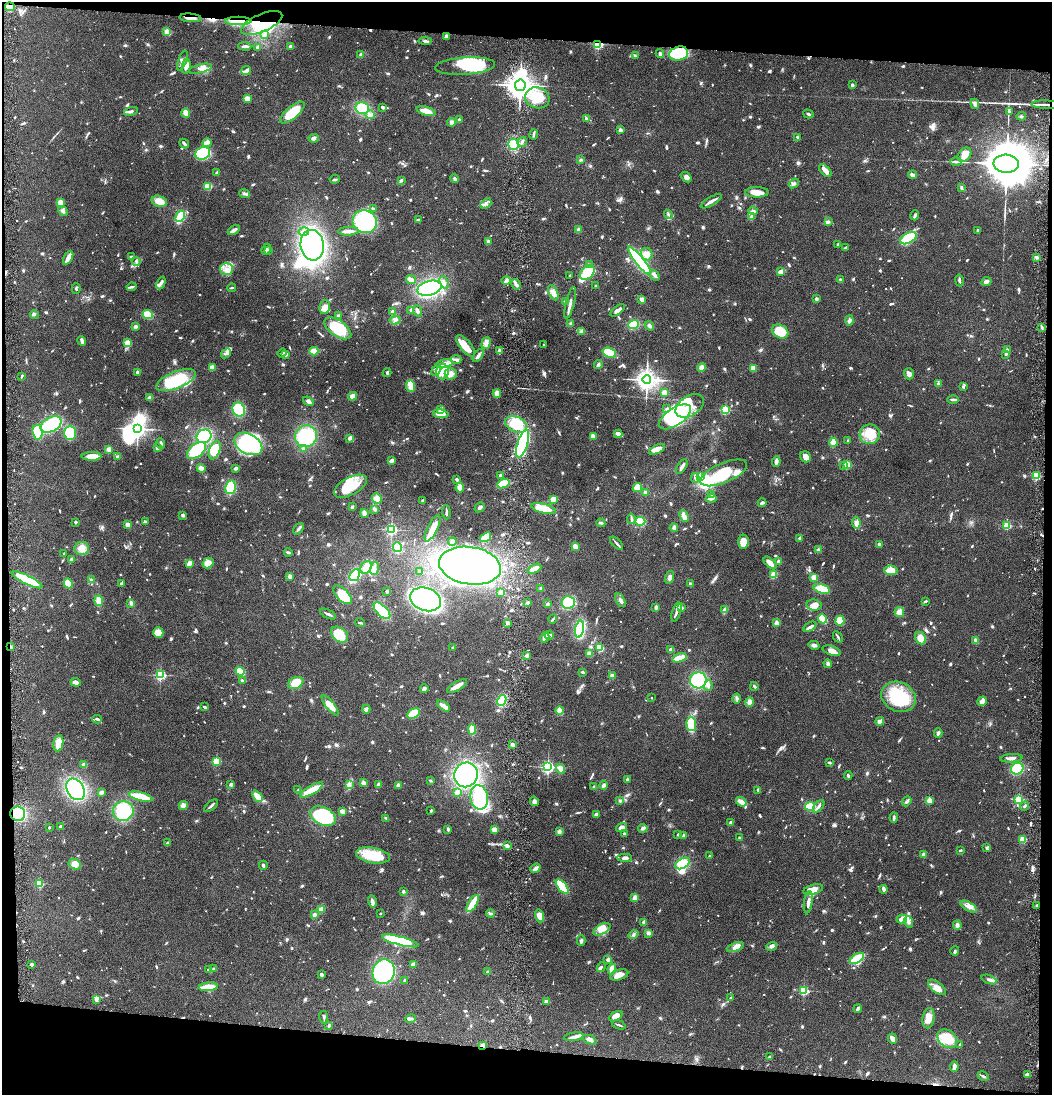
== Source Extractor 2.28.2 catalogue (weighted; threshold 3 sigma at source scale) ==
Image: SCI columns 147-4346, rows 1-4370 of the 4445 x 4372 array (HDU 1 of 3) = the unmasked area's bounding box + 8 px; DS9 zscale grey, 4 x 4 block average (1 PNG px = mean of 4 x 4 image px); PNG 1054 x 1097 px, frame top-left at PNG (2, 2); each listed source drawn as its Kron ellipse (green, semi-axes under 4 px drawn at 4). Shown black and unused: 9% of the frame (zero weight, under 4 of 8 exposures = <1% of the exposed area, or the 3 px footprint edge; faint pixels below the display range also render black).
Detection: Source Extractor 2.28.2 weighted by HDU 2 'WHT'. Background 0.0791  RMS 0.0044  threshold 0.0179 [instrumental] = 3 sigma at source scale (4.09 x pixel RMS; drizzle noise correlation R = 1.36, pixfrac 0.8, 0.05/0.05 arcsec/px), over >= 5 px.
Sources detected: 1429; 3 too faint to see at this stretch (4 x 4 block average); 25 inside a brighter object's white glare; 6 cosmic-ray / hot-pixel residue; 1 long thin detection or spike segment (spike, bleed or trail) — neither listed nor drawn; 21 coinciding with a brighter row at this scale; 99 inside a brighter listed object's ellipse — not listed separately; of the other 1274, all 500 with FLUX_AUTO >= 3.66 (the completeness limit of this list) listed and drawn (774 fainter detections not listed), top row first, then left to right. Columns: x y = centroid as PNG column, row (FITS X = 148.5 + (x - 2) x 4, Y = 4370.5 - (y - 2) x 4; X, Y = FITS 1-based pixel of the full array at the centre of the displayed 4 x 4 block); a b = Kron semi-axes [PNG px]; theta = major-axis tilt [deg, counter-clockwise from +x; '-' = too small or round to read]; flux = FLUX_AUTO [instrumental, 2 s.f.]
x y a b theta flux
10 7 5 4 - 41
190 18 11 3 -4 21
238 21 13 3 0 32
262 23 22 9 24 82
167 31 3 3 - 12
265 34 4 2 - 4
446 36 3 2 - 14
425 41 6 2 -4 5.5
598 44 2 2 - 340
245 46 6 2 -1 7.4
291 46 3 3 - 6.8
258 47 3 2 - 8
361 54 3 2 - 4.9
660 54 4 3 - 4.5
679 54 9 7 16 80
635 56 3 2 - 4.5
182 61 10 2 68 7.2
186 66 7 4 80 13
465 66 30 8 4 120
200 69 12 3 14 13
246 71 5 4 - 6.7
520 85 6 5 - 2700
852 85 2 2 - 18
537 98 12 10 -17 66
247 99 4 3 - 22
975 104 5 3 - 11
1046 105 14 2 -2 12
383 107 4 2 - 6.2
362 108 7 5 -14 72
131 111 7 3 16 6.6
426 111 10 3 -16 29
1009 112 3 3 - 4.1
186 113 5 3 - 20
292 113 15 6 40 89
808 114 5 2 - 4.3
370 115 5 3 - 9.1
1021 116 4 3 - 3.9
587 119 2 2 - 6.9
459 120 3 2 - 5.4
452 122 4 4 - 9.4
620 130 2 2 - 34
534 134 5 2 - 4.8
797 137 4 2 - 4.6
314 138 5 3 - 11
522 142 5 2 - 5.5
207 143 4 3 - 7.3
184 144 5 2 - 5.9
514 144 5 5 - 49
203 153 7 6 - 120
964 155 8 6 49 21
581 160 3 3 - 4.3
956 162 6 2 -2 7.6
1006 164 12 9 -5 15000
825 171 8 4 -49 14
217 173 4 2 - 9.4
913 175 4 2 - 11
686 177 6 4 -40 7.2
335 179 5 2 - 4.8
454 179 4 3 - 4.6
401 180 4 3 - 3.9
794 183 5 3 - 5.1
208 186 4 3 - 34
961 187 3 2 - 4.3
757 192 12 5 1 21
245 193 5 3 - 5.7
159 201 8 5 -16 23
711 201 12 2 30 11
60 203 4 3 - 22
486 204 6 2 42 4.3
373 208 3 2 - 4.9
63 211 5 3 - 6.8
753 211 5 3 - 5.5
668 215 5 2 - 3.9
915 215 5 3 - 5.2
180 216 6 3 61 100
752 217 3 3 - 8.6
418 220 4 3 - 4.5
365 222 12 11 - 250
828 222 4 3 - 4.6
234 230 7 3 35 12
578 230 2 2 - 45
978 230 2 2 - 9.4
348 231 10 3 3 16
304 232 5 4 - 9.5
908 238 9 5 28 120
488 242 4 3 - 6.8
312 245 15 11 -81 570
838 245 2 2 - 4.6
845 248 4 2 - 5
266 249 6 2 66 5.1
268 250 3 2 - 4
647 254 6 5 - 21
131 257 3 2 - 4.2
1037 257 4 3 - 4.9
68 258 7 2 63 27
639 261 18 4 -51 280
136 262 4 2 - 3.7
589 265 3 3 - 4
226 269 6 6 - 16
781 271 4 2 - 17
587 272 8 6 43 100
570 275 3 2 - 3.7
655 275 6 3 -45 8.8
411 280 5 2 - 19
841 280 3 2 - 3.7
959 280 6 2 -78 5.9
506 281 5 2 - 6.4
986 281 5 3 - 7.8
444 282 6 3 -69 7.7
161 283 7 3 66 7.5
516 284 5 3 - 7.5
595 285 2 2 - 4.3
131 287 5 2 - 5.3
76 288 5 2 - 3.8
232 288 4 2 - 3.7
429 288 12 7 16 350
553 293 8 4 -64 14
642 299 4 3 - 11
816 299 2 2 - 22
566 301 3 3 - 3.8
570 303 16 2 76 10
325 307 7 5 76 20
411 310 3 2 - 4.2
618 310 8 3 36 10
417 311 6 2 -68 6.1
393 312 2 2 - 8.3
34 314 4 2 - 3.8
148 315 5 4 - 47
338 316 4 3 - 3.9
395 320 5 3 - 6.7
849 320 5 3 - 7.2
571 324 2 2 - 7.8
633 324 5 3 - 61
136 326 3 3 - 4.8
649 326 5 3 - 6
1042 327 4 2 - 4.3
338 328 15 8 -35 94
780 331 9 6 -28 72
581 332 3 2 - 3.7
82 341 5 2 - 13
128 343 3 2 - 32
486 343 6 4 73 10
543 344 2 2 - 4.1
466 346 13 5 -49 44
1007 350 2 2 - 17
314 351 4 4 - 27
499 351 4 2 - 9.4
226 353 5 3 - 6.4
282 353 5 2 - 5.2
609 353 7 4 -19 57
1006 354 2 2 - 11
285 355 4 3 - 4.9
478 355 7 3 56 7.8
456 359 5 2 - 4.2
444 364 8 3 12 15
598 365 4 3 - 5.2
212 367 3 3 - 27
702 368 4 3 - 13
753 368 4 4 - 12
436 370 6 4 61 14
442 371 8 6 90 37
137 372 2 2 - 28
387 373 4 2 - 4.5
451 374 6 5 - 16
909 374 5 5 - 9.5
22 376 3 2 - 4
176 380 21 8 21 140
647 380 4 4 - 1500
938 383 3 3 - 4
411 386 6 3 -84 34
963 387 4 3 - 4.2
665 393 3 3 - 24
497 394 4 3 - 18
353 396 4 3 - 15
150 398 4 3 - 6.8
953 399 6 2 -1 6.3
308 401 6 3 -36 5.7
690 406 15 10 32 48
667 409 3 3 - 5.1
239 410 7 6 - 92
440 410 2 2 - 36
725 410 2 2 - 220
441 414 8 4 -8 25
675 417 18 8 34 300
516 424 11 7 -26 110
51 425 11 7 28 180
138 429 3 3 - 900
38 432 7 5 -82 81
70 433 7 5 89 72
618 434 4 3 - 14
870 434 10 10 - 47
204 436 7 6 - 140
306 436 11 10 - 150
593 436 4 3 - 20
349 438 3 3 - 8.4
848 441 3 2 - 5.1
833 442 5 3 - 20
161 444 5 3 - 5.4
248 444 15 10 -28 280
523 444 14 5 72 190
157 448 3 3 - 7.7
109 449 2 2 - 72
303 449 3 3 - 3.7
657 449 8 3 26 29
196 450 11 6 38 91
215 450 10 5 68 48
92 456 10 4 1 37
118 457 4 3 - 5
806 457 6 5 - 15
391 461 4 3 - 9.3
776 462 5 3 - 9.5
847 465 2 2 - 160
844 466 2 2 - 5.7
682 467 8 2 58 7.9
201 468 4 3 - 14
236 468 3 3 - 5.4
724 473 25 9 23 110
501 475 3 3 - 5.9
700 476 4 3 - 7.5
1036 476 2 2 - 200
695 478 5 2 - 3.9
457 479 3 2 - 5.5
503 484 6 4 21 51
350 486 18 8 28 60
230 487 7 5 77 68
637 487 5 4 - 24
460 488 5 3 - 24
645 493 3 3 - 8.1
712 494 3 2 - 5.1
377 498 5 4 - 15
711 498 5 2 - 11
553 499 3 3 - 36
423 501 2 2 - 19
762 503 4 3 - 6
352 507 3 2 - 4
480 507 5 3 - 5.9
375 509 4 3 - 4.1
543 509 12 5 -14 78
446 512 7 2 -89 6
364 513 4 2 - 11
183 515 3 3 - 5.4
684 516 6 3 -68 14
631 519 5 2 - 4.5
640 521 5 4 - 56
75 522 2 2 - 16
145 522 4 2 - 5.5
601 523 5 2 - 3.7
856 523 5 3 - 13
128 525 3 2 - 18
1007 525 2 2 - 160
432 528 15 5 63 38
674 528 4 2 - 12
298 529 6 2 50 8.5
392 530 2 2 - 470
486 537 6 3 37 52
800 538 2 2 - 21
452 542 4 3 - 11
743 542 7 5 85 32
617 543 8 2 -45 5.6
879 544 3 2 - 7.5
397 547 5 4 - 60
575 547 3 2 - 20
82 549 7 6 - 20
818 550 4 3 - 4.7
288 552 4 2 - 4
64 554 2 2 - 13
71 560 3 2 - 11
779 561 3 2 - 9.6
189 563 4 3 - 17
208 563 6 5 - 23
770 563 8 3 -44 22
470 566 31 18 -9 570
366 567 7 5 62 28
374 569 6 3 72 9
534 569 7 3 26 17
891 570 7 5 -5 28
420 572 3 2 - 5
773 574 3 3 - 22
355 575 6 4 56 100
289 576 2 2 - 39
670 577 7 3 74 8.3
814 577 3 3 - 22
27 580 17 4 -26 110
91 580 2 2 - 4.8
68 584 5 3 - 32
121 584 3 2 - 4
690 584 3 2 - 5
541 588 2 2 - 7.9
822 589 8 4 -15 53
387 591 2 2 - 5.2
501 593 3 3 - 15
342 595 12 6 -45 66
425 599 16 11 -19 530
620 600 7 3 -61 7.2
99 601 5 3 - 28
925 601 4 2 - 4
568 602 7 6 - 76
131 603 3 3 - 8.5
527 603 3 2 - 4.5
547 604 3 2 - 4.7
814 605 7 5 -7 16
656 607 3 2 - 8.1
682 608 3 3 - 4.4
725 610 4 3 - 15
382 611 10 5 -45 150
676 612 10 2 73 9.8
899 612 5 5 - 18
328 614 9 2 -25 6.1
553 619 4 2 - 4.8
823 619 5 2 - 80
840 621 5 4 - 38
360 623 5 2 - 3.8
507 623 3 2 - 5.4
776 623 2 2 - 48
810 627 7 2 31 11
580 629 8 4 78 140
158 633 5 5 - 32
340 635 9 6 -39 65
549 635 5 3 - 6.3
545 637 5 3 - 14
838 637 6 2 -59 5.3
920 638 6 5 - 22
976 640 4 3 - 11
814 645 5 3 - 7.5
10 647 4 2 - 4.4
453 648 2 2 - 4
600 648 4 4 - 31
671 650 4 3 - 11
832 651 9 4 -19 16
589 654 4 4 - 7.6
527 655 3 3 - 4.3
680 658 7 3 17 45
828 664 4 3 - 4.9
240 671 4 4 - 63
583 672 3 2 - 6.1
160 675 2 2 - 330
612 675 3 3 - 5.1
242 680 3 2 - 4.5
698 680 8 8 - 170
76 682 5 3 - 14
296 683 8 5 25 43
457 686 11 3 31 21
708 686 5 3 - 6.2
754 686 4 3 - 4.4
424 688 4 3 - 7.6
899 697 18 14 -26 130
652 698 2 2 - 5.4
737 698 5 2 - 4.8
502 700 5 4 - 66
982 701 5 3 - 18
749 702 4 3 - 17
330 705 12 3 -52 33
443 706 7 3 -36 17
205 707 4 2 - 4.8
366 709 4 3 - 6.3
560 710 4 2 - 40
413 713 7 4 29 51
97 719 5 2 - 5
880 721 4 3 - 13
691 724 7 4 -87 82
472 729 5 3 - 46
938 733 4 3 - 7.7
58 743 8 5 80 29
513 744 3 3 - 7.3
1011 758 11 2 4 10
216 761 2 2 - 170
830 763 3 2 - 4.4
84 765 4 4 - 9.3
548 767 2 2 - 630
560 769 5 3 - 16
1017 769 6 5 - 82
466 775 12 11 - 350
848 776 4 2 - 4.3
627 779 2 2 - 18
431 781 3 2 - 4
363 783 2 2 - 42
231 785 3 2 - 6.9
349 785 4 3 - 8.1
378 785 3 2 - 10
398 785 2 2 - 38
604 785 4 2 - 10
594 787 3 2 - 4.2
76 789 11 8 -60 250
298 790 2 2 - 6.7
312 790 13 4 30 57
758 790 3 2 - 3.9
101 792 4 3 - 7.8
457 792 3 3 - 10
141 796 12 4 -14 70
257 796 6 3 -49 28
479 797 12 9 -80 140
1019 799 2 2 - 210
929 800 2 2 - 85
534 801 5 4 - 7.6
620 801 3 3 - 4.1
907 801 5 2 - 5.7
741 802 5 3 - 23
183 805 4 4 - 11
211 806 8 2 40 6.3
810 806 5 3 - 50
819 806 7 2 50 7.4
1025 806 5 2 - 3.9
431 810 2 2 - 4.5
123 811 10 9 - 110
343 811 3 3 - 14
18 814 7 7 - 120
596 814 4 3 - 5.6
323 816 14 8 -25 190
386 818 4 2 - 3.8
894 818 5 2 - 5.7
731 823 3 3 - 6.2
49 827 2 2 - 7.7
61 827 2 2 - 9.8
622 828 5 3 - 17
643 828 5 3 - 7.4
448 829 3 2 - 5.4
494 830 3 3 - 15
559 831 3 3 - 7.6
624 834 3 2 - 3.7
678 834 2 2 - 4.8
684 835 3 3 - 4.8
739 838 2 2 - 12
1023 839 4 3 - 37
167 843 3 2 - 5.1
507 846 4 3 - 6.1
986 848 3 2 - 3.9
960 850 3 2 - 5.1
923 854 2 2 - 49
373 855 17 7 -9 90
709 856 2 2 - 6.5
625 858 7 3 -2 8
682 863 8 5 29 66
75 864 6 5 - 22
263 865 4 2 - 6.7
535 868 5 2 - 13
39 884 2 2 - 140
562 887 8 3 -50 110
813 889 10 5 14 26
883 889 4 3 - 6.7
403 891 2 2 - 21
635 897 2 2 - 78
372 902 6 2 -76 11
808 902 11 2 82 11
473 903 10 3 58 79
1037 905 4 2 - 4.3
969 907 9 3 -31 10
322 909 4 3 - 31
380 913 2 2 - 3.9
490 914 4 3 - 4.5
314 915 2 2 - 20
540 916 6 4 -73 22
902 919 5 3 - 22
644 922 2 2 - 42
908 922 6 4 -71 11
957 925 4 3 - 7.5
602 929 9 5 29 26
648 933 4 3 - 7.2
633 935 5 2 - 5
400 941 19 4 -15 200
581 941 5 3 - 5.4
772 946 5 3 - 7.2
735 947 9 4 21 13
955 951 5 2 - 4.3
857 958 8 4 33 110
608 960 2 2 - 37
413 964 3 2 - 17
32 965 3 3 - 5
601 967 5 3 - 4.4
214 969 3 3 - 4.2
612 969 5 4 - 22
208 970 3 2 - 5.3
384 972 12 11 - 310
488 972 3 2 - 6
321 974 3 2 - 7.3
619 975 9 5 17 21
404 980 3 2 - 4.8
989 980 8 3 -21 8.1
208 987 10 3 5 46
937 987 11 5 -38 20
804 991 2 2 - 220
731 998 2 2 - 15
96 999 3 3 - 6.2
547 1001 3 2 - 15
858 1009 4 2 - 8.3
616 1016 7 3 30 19
324 1017 6 2 -79 4.7
929 1018 10 6 81 22
410 1019 5 2 - 4.1
329 1025 3 3 - 4.4
619 1025 7 2 -18 3.8
574 1037 10 3 6 12
893 1039 5 3 - 16
947 1039 11 8 -41 75
590 1040 7 3 -21 10
482 1045 4 3 - 10
960 1045 4 2 - 4.4
769 1057 3 2 - 5.5
954 1067 5 2 - 15
1027 1075 4 3 - 8.5
983 1076 6 2 -27 4.1
Overlapping masked pixels (flux is a lower limit): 9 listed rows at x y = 10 7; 190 18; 238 21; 262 23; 598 44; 1046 105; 10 647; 18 814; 482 1045
Diffuse or blended objects may show on this block-average render without a row.